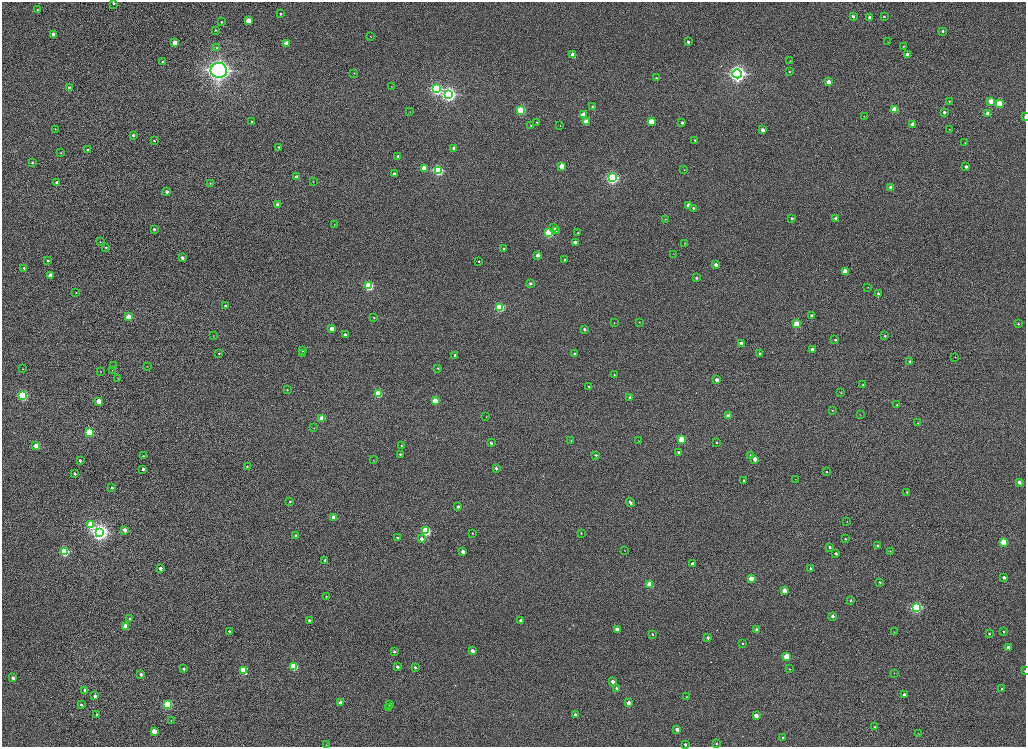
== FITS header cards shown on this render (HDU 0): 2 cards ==
NAXIS1  =                 2048
NAXIS2  =                 1489

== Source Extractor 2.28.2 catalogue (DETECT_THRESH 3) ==
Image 2048 x 1489 px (HDU 0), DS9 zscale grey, zoomed out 1/2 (1 PNG px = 2 x 2 image px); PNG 1028 x 749 px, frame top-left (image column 1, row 1489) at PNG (2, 2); each listed source drawn as its Kron ellipse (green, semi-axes under 4 px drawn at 4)
Background 1010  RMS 3.6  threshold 10.7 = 3 sigma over >= 5 px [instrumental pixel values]
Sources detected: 276; all 276 listed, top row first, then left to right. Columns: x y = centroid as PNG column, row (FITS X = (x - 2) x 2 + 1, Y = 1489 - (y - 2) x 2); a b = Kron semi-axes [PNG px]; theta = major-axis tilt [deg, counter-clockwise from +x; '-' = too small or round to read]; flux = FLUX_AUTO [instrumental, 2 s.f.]
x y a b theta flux
113 3 2 2 - 1400
37 10 2 2 - 300
281 14 2 2 - 840
853 16 3 2 - 2400
884 16 2 2 - 710
870 17 3 2 - 4000
248 20 3 3 - 15000
221 22 3 2 - 800
216 30 2 2 - 470
943 31 2 2 - 1100
53 34 3 3 - 7100
371 37 3 2 - 230
688 42 2 2 - 1600
888 42 2 1 - 190
175 43 3 3 - 13000
287 44 3 3 - 19000
904 46 3 2 - 390
217 48 4 3 - 1400
573 55 3 3 - 14000
907 55 3 3 - 9100
790 61 2 2 - 200
163 62 2 2 - 1900
219 70 8 7 - 440000
789 72 2 2 - 480
354 73 2 2 - 460
737 74 5 4 - 420000
656 78 3 3 - 870
829 82 3 3 - 14000
391 86 2 2 - 240
69 88 3 2 - 3700
436 89 4 3 - 180000
449 94 4 4 - 400000
949 101 3 2 - 520
991 101 3 3 - 18000
999 104 3 3 - 34000
592 107 3 2 - 1400
521 110 3 3 - 75000
894 110 3 3 - 26000
410 112 3 2 - 320
944 112 3 3 - 1600
988 113 3 3 - 6500
583 115 3 3 - 15000
1025 116 3 2 - 2500
864 117 3 2 - 270
251 121 2 2 - 500
586 121 3 3 - 17000
651 121 3 3 - 22000
537 122 3 3 - 720
682 122 2 2 - 2100
913 124 3 3 - 6800
531 125 3 2 - 530
560 126 3 2 - 350
55 129 2 2 - 280
949 129 2 2 - 270
763 130 3 3 - 6400
133 135 2 2 - 2000
695 140 3 2 - 770
154 141 2 2 - 570
965 143 3 3 - 470
279 147 3 2 - 860
454 148 3 3 - 6100
87 150 2 2 - 1200
61 153 3 2 - 400
398 156 3 2 - 1700
32 163 3 3 - 1000
562 166 3 3 - 20000
966 167 3 2 - 2700
424 168 3 3 - 24000
438 170 4 3 - 140000
684 170 2 2 - 290
394 174 3 2 - 2800
297 177 3 2 - 6400
612 178 4 3 - 260000
313 181 2 2 - 280
57 183 3 2 - 2900
210 183 3 2 - 420
891 187 3 3 - 7600
167 192 3 2 - 2800
278 205 3 3 - 6900
688 205 3 3 - 8900
693 208 3 3 - 1100
792 218 3 2 - 1600
836 218 3 2 - 5000
665 219 3 2 - 360
334 225 2 2 - 230
554 228 3 3 - 2900
154 229 2 2 - 1600
556 231 4 3 - 760
549 233 3 3 - 82000
578 233 3 2 - 900
100 242 2 2 - 410
575 242 3 2 - 4800
684 243 2 2 - 220
106 247 2 2 - 740
504 249 2 2 - 1700
673 254 2 1 - 190
538 255 3 2 - 4800
182 258 3 2 - 3200
564 260 3 2 - 1200
48 261 2 2 - 1100
479 261 3 3 - 560
716 264 3 3 - 4300
24 268 2 2 - 1100
845 271 3 3 - 18000
50 275 3 3 - 9700
696 278 2 2 - 1100
530 283 3 3 - 1400
369 286 3 3 - 82000
868 287 3 2 - 270
76 292 2 2 - 340
878 293 3 3 - 1100
225 306 2 2 - 1700
500 307 3 3 - 75000
811 315 3 3 - 1400
129 317 3 3 - 20000
374 318 2 2 - 510
639 322 3 2 - 350
614 323 3 2 - 340
796 324 3 3 - 40000
1018 324 3 2 - 700
332 329 3 3 - 14000
584 329 3 3 - 1700
345 335 3 3 - 4000
213 336 3 2 - 370
885 336 3 3 - 850
835 340 3 2 - 950
741 343 3 2 - 3700
812 349 3 2 - 4300
302 351 3 2 - 450
760 353 3 3 - 1200
219 354 3 2 - 480
302 354 3 2 - 400
575 354 3 2 - 2600
455 355 3 2 - 2200
955 357 2 2 - 240
910 361 3 3 - 2400
114 366 3 2 - 230
147 366 2 1 - 200
438 368 3 3 - 880
23 369 2 2 - 370
112 370 3 2 - 310
101 372 2 2 - 320
614 375 3 3 - 540
118 378 3 2 - 360
717 380 3 3 - 6500
863 385 3 3 - 650
589 387 3 2 - 960
287 390 3 2 - 550
841 393 3 2 - 460
378 394 3 3 - 45000
23 395 3 3 - 110000
630 397 3 3 - 3100
99 401 3 3 - 14000
435 401 3 3 - 18000
897 405 3 3 - 540
832 410 3 3 - 470
860 415 3 2 - 250
728 416 3 3 - 5100
486 417 3 2 - 300
322 418 3 3 - 16000
918 423 3 2 - 430
314 428 2 2 - 320
89 432 3 3 - 60000
682 439 3 3 - 32000
571 441 3 2 - 430
638 441 3 2 - 330
491 443 3 2 - 2200
716 443 3 2 - 910
401 445 3 3 - 520
36 446 3 3 - 18000
679 452 3 3 - 2400
400 454 3 3 - 1100
596 455 3 3 - 1300
751 455 4 3 - 1100
143 456 3 2 - 590
755 459 3 3 - 6300
80 460 2 2 - 1700
373 460 3 2 - 260
247 466 3 3 - 680
496 468 3 3 - 2100
143 469 3 2 - 2500
826 472 2 2 - 770
74 473 3 2 - 1200
796 479 2 1 - 190
744 480 3 2 - 1100
1019 482 3 3 - 4700
112 488 3 2 - 1500
907 492 3 2 - 610
290 501 3 2 - 620
630 502 4 2 - 2300
458 506 3 3 - 2100
334 517 3 3 - 6300
847 522 3 2 - 340
90 525 4 3 - 39000
125 530 3 3 - 6600
426 531 3 3 - 86000
100 532 4 4 - 600000
472 533 3 3 - 580
581 533 3 2 - 540
296 536 3 3 - 1500
398 538 3 3 - 1200
421 539 3 3 - 3400
845 539 3 3 - 620
1003 542 3 3 - 35000
877 546 3 2 - 1200
830 547 3 3 - 1500
624 550 2 2 - 200
890 551 3 2 - 360
65 552 3 3 - 93000
463 552 3 3 - 5400
836 553 3 2 - 2400
325 560 3 2 - 1400
693 564 3 2 - 4100
160 569 3 2 - 3200
811 569 3 3 - 3300
1004 577 3 3 - 2500
751 578 3 3 - 13000
880 582 3 2 - 870
650 584 3 3 - 25000
784 591 3 3 - 12000
326 596 3 2 - 570
851 600 2 2 - 580
916 607 3 3 - 170000
833 616 2 2 - 1900
130 619 3 3 - 990
309 620 2 2 - 2300
521 621 3 2 - 3300
125 626 3 3 - 16000
617 629 3 3 - 6800
757 630 3 2 - 5600
229 631 2 2 - 1300
894 632 2 2 - 230
1004 632 2 2 - 730
652 634 2 2 - 1200
989 634 2 2 - 740
708 637 2 2 - 1800
743 643 3 2 - 500
1008 647 3 3 - 4300
394 651 2 2 - 1400
472 651 3 3 - 5800
787 657 3 3 - 30000
294 666 3 3 - 56000
397 667 3 2 - 2100
415 667 3 3 - 1700
184 669 3 2 - 1500
789 669 3 2 - 480
243 670 4 3 - 37000
1025 671 4 2 - 800
894 673 3 1 - 260
141 674 3 2 - 3100
13 678 3 2 - 4200
613 682 3 2 - 5200
616 688 3 2 - 1300
1002 689 2 2 - 850
85 690 3 3 - 2100
904 695 3 2 - 3600
95 696 3 2 - 4800
686 697 2 2 - 310
341 703 3 3 - 10000
629 703 3 3 - 6800
168 704 3 3 - 70000
390 704 3 2 - 3500
81 705 3 3 - 1200
389 708 3 3 - 520
97 715 3 3 - 1600
575 715 3 2 - 1700
756 715 3 3 - 8000
171 720 2 2 - 230
875 727 3 3 - 730
677 729 3 3 - 4200
154 731 3 3 - 18000
919 734 3 3 - 340
782 737 3 3 - 530
716 743 3 3 - 730
326 744 3 2 - 290
685 745 3 2 - 1900
At the frame edge (FLAGS 8, measured only in part): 4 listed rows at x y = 113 3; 1025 116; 1025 671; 685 745

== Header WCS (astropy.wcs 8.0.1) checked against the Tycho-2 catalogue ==
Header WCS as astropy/WCSLIB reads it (CRVAL/CRPIX/CD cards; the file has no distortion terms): RA---TAN/DEC--TAN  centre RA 23:46:34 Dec +44:44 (356.64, +44.74 deg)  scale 0.396 arcsec/px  FOV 13.5' x 9.8'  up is +165 deg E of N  parity normal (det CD < 0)
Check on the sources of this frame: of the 60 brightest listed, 6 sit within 1.5 arcsec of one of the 9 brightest Tycho-2 stars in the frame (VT <= 12.57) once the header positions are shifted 1.07 arcsec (0.36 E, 1.01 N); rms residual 0.27 arcsec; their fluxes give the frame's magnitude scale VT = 25.23 - 2.5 log10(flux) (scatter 0.42 mag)
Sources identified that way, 6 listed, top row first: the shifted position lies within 1.5 arcsec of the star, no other Tycho-2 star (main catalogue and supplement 1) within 3.0 arcsec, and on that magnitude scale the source's flux lands within +1.5 / -3 mag of the star's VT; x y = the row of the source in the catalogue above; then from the Tycho-2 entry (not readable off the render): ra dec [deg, ICRS J2000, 3 dp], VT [Tycho-2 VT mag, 2 dp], TYC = Tycho-2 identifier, HIP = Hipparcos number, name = IAU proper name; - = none
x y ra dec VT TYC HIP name
219 70 356.580 +44.654 10.56 3244-753-1 - -
737 74 356.734 +44.685 11.67 3244-651-1 - -
449 94 356.646 +44.672 10.88 3244-210-1 - -
612 178 356.688 +44.700 12.02 3244-1483-1 - -
426 531 356.604 +44.764 12.57 3244-653-1 - -
100 532 356.506 +44.745 11.36 3244-120-1 - -